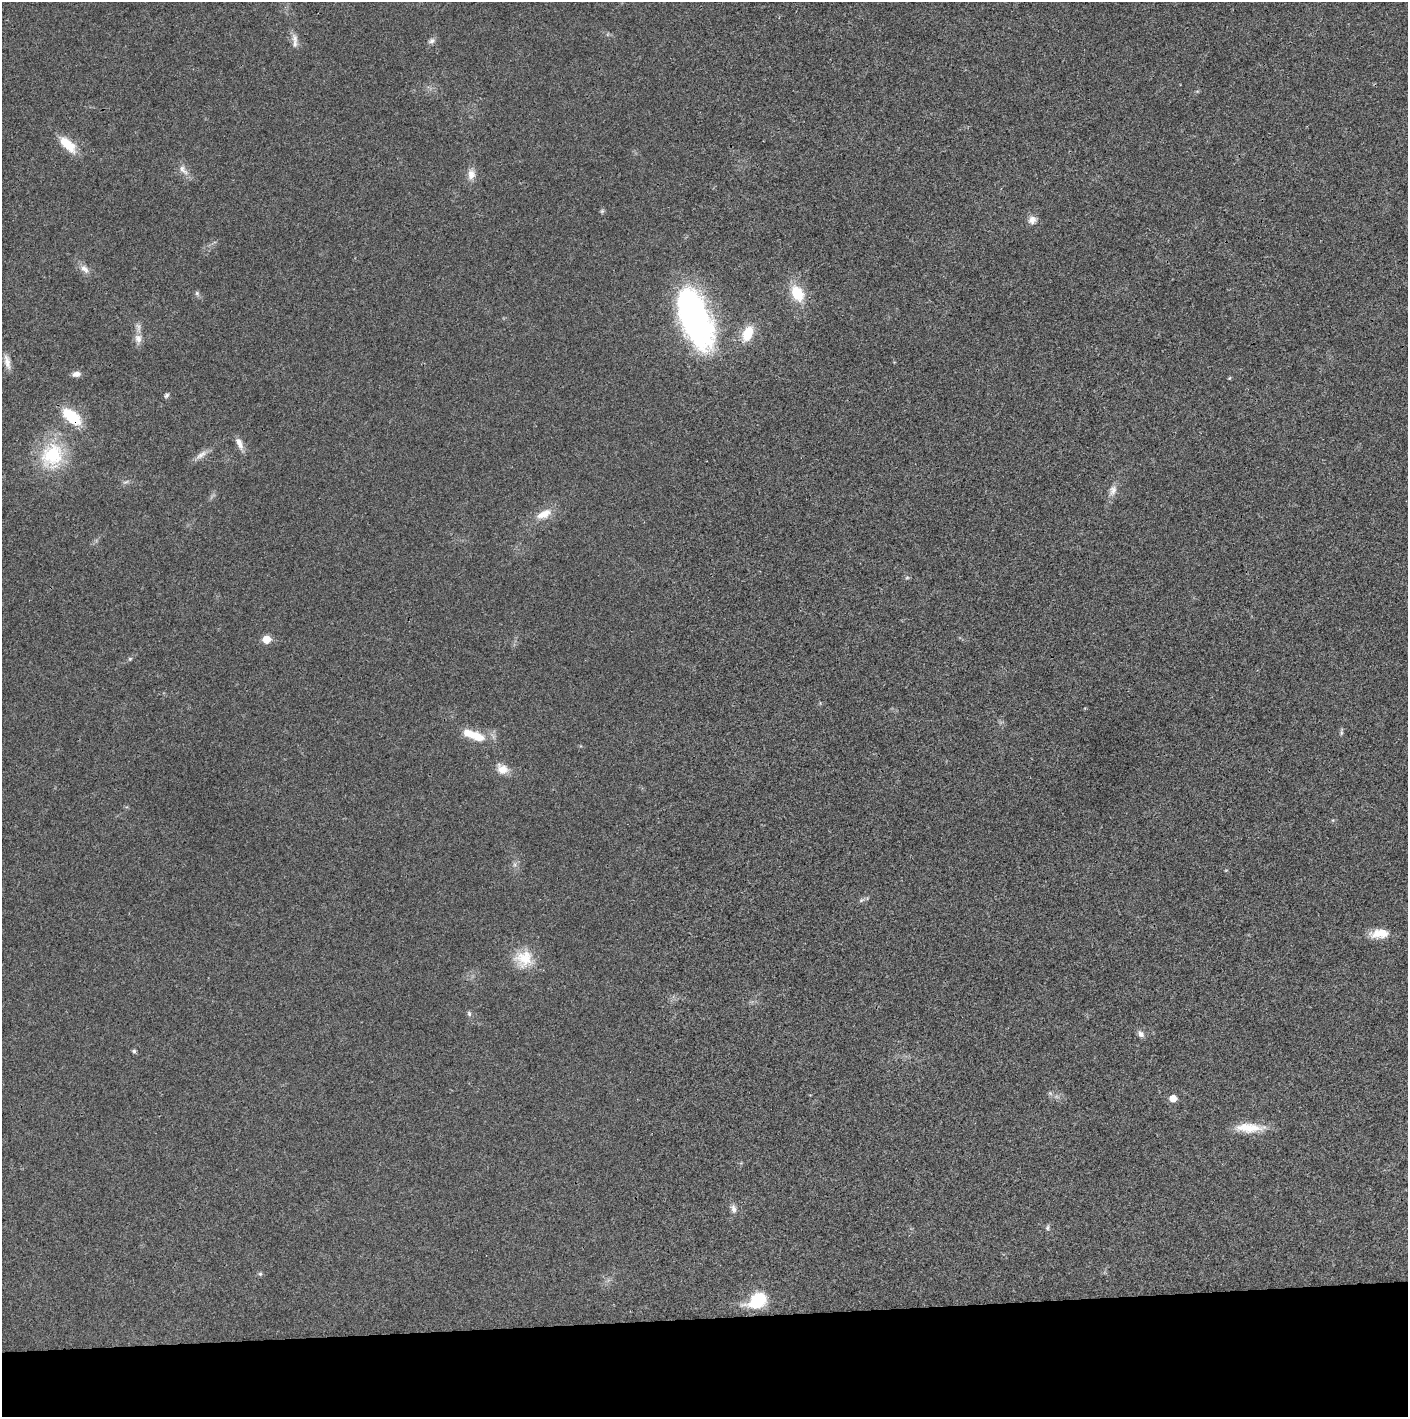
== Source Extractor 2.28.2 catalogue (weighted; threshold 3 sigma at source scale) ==
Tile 8 of 3 x 3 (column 2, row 3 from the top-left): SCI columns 1409-2814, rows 2-1416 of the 4237 x 4245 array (HDU 1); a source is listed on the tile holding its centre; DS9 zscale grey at full resolution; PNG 1410 x 1419 px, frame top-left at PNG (2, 2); no overlay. Shown black and unused: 7% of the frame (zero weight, under 3 of 4 exposures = <1% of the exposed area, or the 3 px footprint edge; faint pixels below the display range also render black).
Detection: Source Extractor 2.28.2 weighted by HDU 2 'WHT'; one run over the whole footprint, this tile lists its part. Background 0.0191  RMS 0.0053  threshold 0.0237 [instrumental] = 3 sigma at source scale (4.5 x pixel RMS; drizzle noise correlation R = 1.50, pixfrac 1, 0.05/0.05 arcsec/px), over >= 5 px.
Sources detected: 40; all 40 listed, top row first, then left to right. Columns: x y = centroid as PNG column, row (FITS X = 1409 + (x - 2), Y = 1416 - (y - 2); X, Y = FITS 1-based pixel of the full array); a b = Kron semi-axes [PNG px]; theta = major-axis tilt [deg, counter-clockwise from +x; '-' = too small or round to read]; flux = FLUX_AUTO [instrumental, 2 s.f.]
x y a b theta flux
295 38 15 8 -77 3.5
431 41 9 7 27 1.7
67 144 24 10 -44 11
183 170 18 7 -49 3.6
471 174 14 10 89 4.1
1032 220 10 9 - 3.4
84 269 14 8 -44 3.4
197 293 6 5 - 1.1
797 293 17 12 -61 16
695 318 65 29 -68 140
748 333 17 10 65 11
138 339 13 10 -80 3.9
7 362 19 7 -76 3.7
76 374 10 7 13 2.8
1229 378 4 4 - 0.53
167 395 8 5 51 1.1
72 416 19 10 -39 22
239 443 17 7 -69 3.8
52 455 36 30 48 32
201 455 17 7 36 3.4
126 482 10 3 11 1
1113 490 15 9 74 3.6
544 514 21 10 26 7.4
266 639 5 5 - 13
130 659 6 5 - 0.77
1341 733 8 4 90 0.94
473 735 33 10 -20 13
502 769 15 11 -31 6
861 900 7 5 44 1
1380 933 22 10 5 8.7
524 958 24 22 6 14
469 1014 8 5 -64 1.1
1141 1034 10 7 -57 2.1
134 1051 5 4 - 0.93
1173 1098 5 5 - 6.7
1249 1128 36 11 -1 12
733 1209 12 7 -73 2.3
1047 1228 7 5 84 0.98
260 1274 6 5 - 0.88
758 1300 19 12 32 26
Overlapping masked pixels (flux is a lower limit): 1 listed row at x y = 72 416